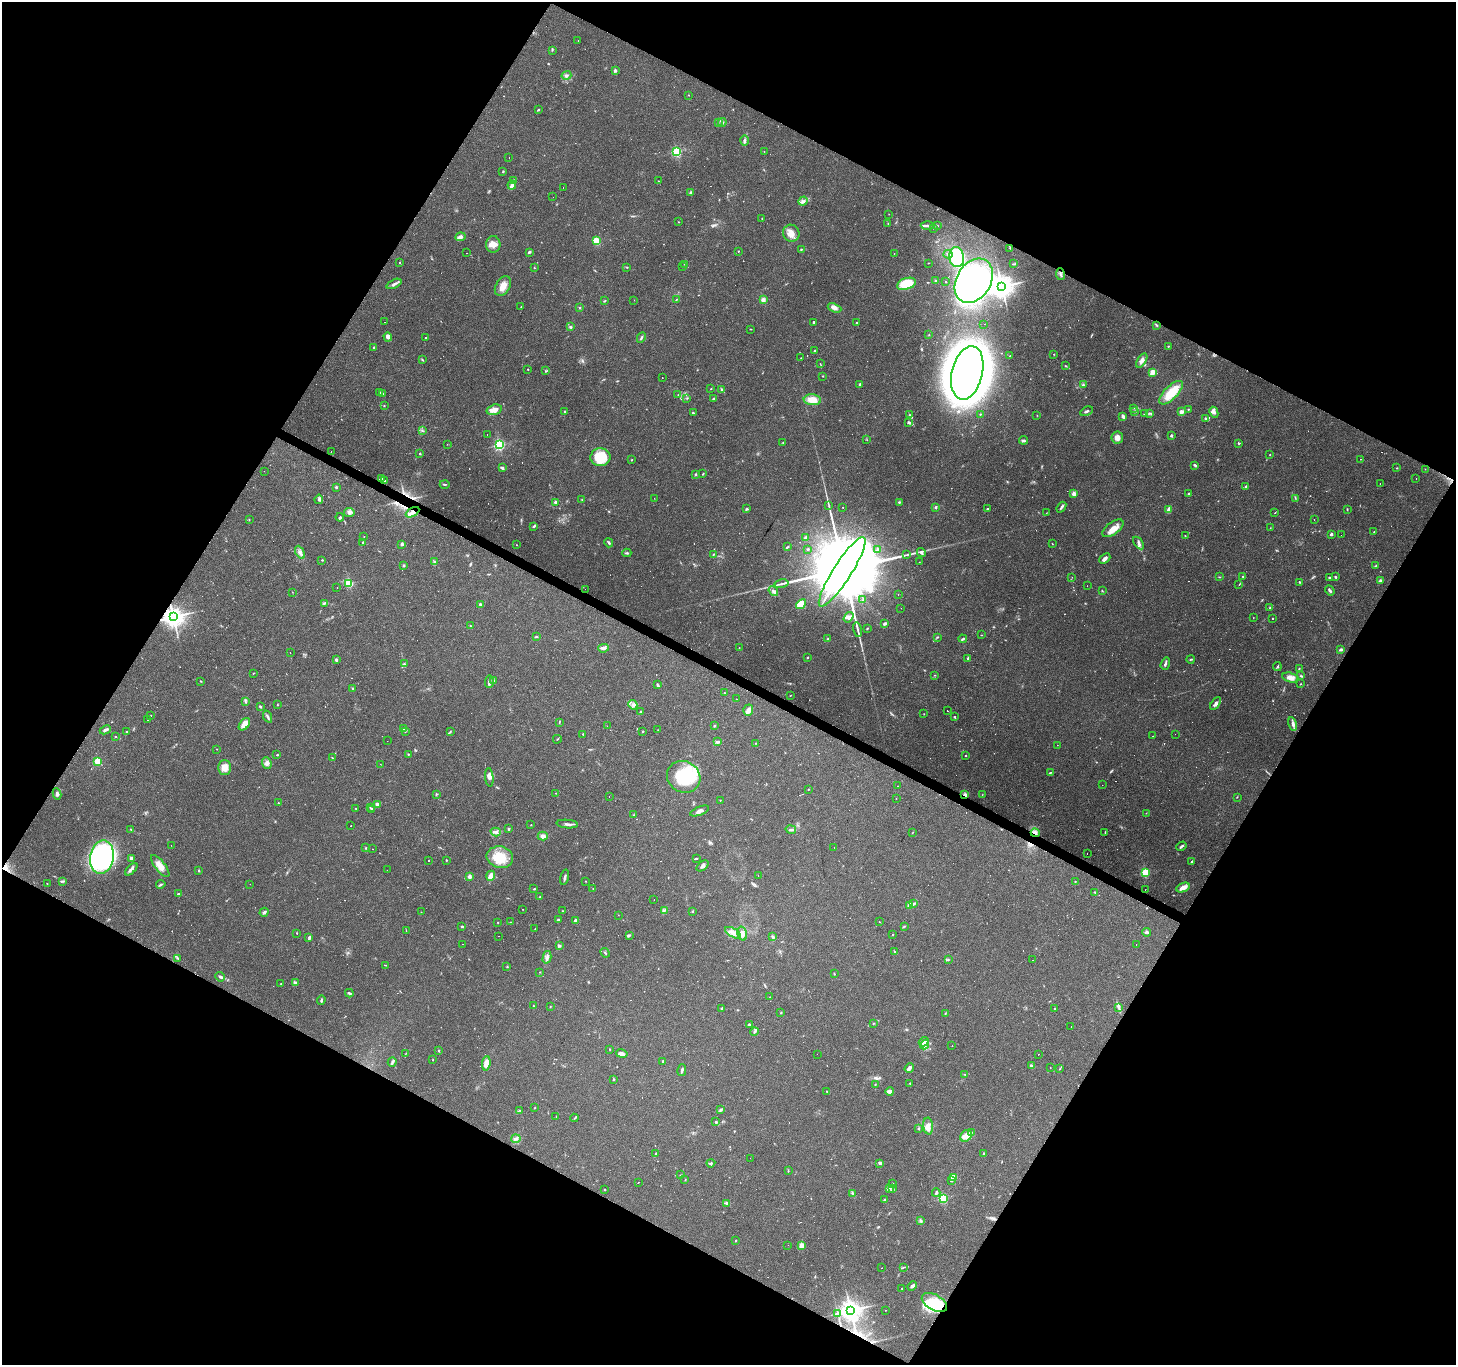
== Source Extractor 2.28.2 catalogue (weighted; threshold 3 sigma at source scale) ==
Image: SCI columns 1-5813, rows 192-5643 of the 5817 x 5901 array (HDU 1 of 3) = the unmasked area's bounding box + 8 px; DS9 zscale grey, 4 x 4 block average (1 PNG px = mean of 4 x 4 image px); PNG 1458 x 1367 px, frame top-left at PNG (2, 2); each listed source drawn as its Kron ellipse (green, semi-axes under 4 px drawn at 4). Shown black and unused: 47% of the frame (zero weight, under 2 of 3 exposures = <1% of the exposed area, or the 3 px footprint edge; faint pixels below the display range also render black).
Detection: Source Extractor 2.28.2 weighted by HDU 2 'WHT'. Background 0.0945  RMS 0.0063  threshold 0.0282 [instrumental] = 3 sigma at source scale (4.5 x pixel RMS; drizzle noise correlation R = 1.50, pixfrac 1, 0.0396/0.0396 arcsec/px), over >= 5 px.
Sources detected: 788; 12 too faint to see at this stretch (4 x 4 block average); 5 inside a brighter object's white glare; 153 cosmic-ray / hot-pixel residue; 1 long thin detection or spike segment (spike, bleed or trail) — neither listed nor drawn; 16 coinciding with a brighter row at this scale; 28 inside a brighter listed object's ellipse — not listed separately; of the other 573, all 500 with FLUX_AUTO >= 1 (the completeness limit of this list) listed and drawn (73 fainter detections not listed), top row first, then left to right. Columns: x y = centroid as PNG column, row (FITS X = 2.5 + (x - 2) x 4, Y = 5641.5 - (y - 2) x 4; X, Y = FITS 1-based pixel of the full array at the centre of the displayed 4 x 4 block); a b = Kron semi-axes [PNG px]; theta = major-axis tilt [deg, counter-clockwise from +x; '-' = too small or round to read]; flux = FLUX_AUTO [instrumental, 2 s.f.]
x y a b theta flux
578 41 2 2 - 2.9
552 50 2 2 - 2.3
615 71 4 3 - 6
566 75 5 3 - 7.9
689 95 2 2 - 1.5
538 110 3 2 - 3.2
718 122 2 2 - 2.3
722 122 4 2 - 6.3
744 140 5 2 - 8.1
677 152 2 2 - 430
764 152 2 2 - 1.1
509 157 2 2 - 2.2
503 171 2 2 - 3.5
514 180 3 2 - 3.7
659 181 2 2 - 1.4
512 185 4 4 - 12
563 187 2 2 - 3.7
691 193 2 2 - 30
553 197 2 2 - 3.8
803 201 5 3 - 8.7
889 214 2 2 - 1.2
762 218 2 2 - 1.9
679 222 2 2 - 1.4
888 223 2 2 - 1.6
927 226 7 2 1 9.5
937 226 2 2 - 1.8
934 228 2 2 - 1.1
791 233 8 8 - 32
460 237 5 3 - 14
596 241 2 2 - 86
493 244 8 7 - 29
1010 248 2 2 - 1.3
801 249 2 2 - 3.8
738 251 2 2 - 2.5
529 252 4 2 - 5.6
466 253 2 2 - 2
894 253 2 2 - 1
948 254 4 3 - 9.3
957 257 10 7 -83 210
400 262 2 2 - 2
928 263 2 2 - 1.4
685 264 3 2 - 2.6
1014 264 3 2 - 3.1
627 267 2 2 - 2.3
683 267 2 2 - 1.7
534 268 2 2 - 2.1
1060 274 6 2 -80 7.2
935 281 3 2 - 3.8
974 281 24 17 58 890
946 282 2 2 - 1.7
394 284 8 3 25 11
906 284 10 5 18 120
503 286 10 7 59 37
1002 286 3 3 - 3600
634 300 2 2 - 3.1
676 300 3 2 - 2.3
763 300 4 4 - 14
604 301 3 2 - 3
521 307 2 2 - 1.8
580 307 2 2 - 2.5
834 308 7 4 -21 17
385 322 2 2 - 2.2
813 322 2 2 - 9.2
857 323 3 2 - 3.4
984 324 2 2 - 2.6
1157 325 3 2 - 4.3
570 327 4 3 - 4.9
751 329 3 2 - 1.6
929 335 2 2 - 1.6
388 337 4 3 - 15
641 337 5 2 - 5.3
426 338 3 2 - 3.2
1168 346 2 2 - 3
374 348 2 2 - 12
814 350 2 2 - 3.5
1054 354 2 2 - 1.2
1010 356 2 2 - 3.3
801 358 2 2 - 1.7
422 360 3 2 - 3
1142 360 8 4 59 17
820 364 2 2 - 1.9
1066 366 3 2 - 2.7
528 369 2 2 - 4.3
546 371 3 2 - 3.1
1152 372 4 3 - 23
967 373 27 15 76 4100
823 376 2 2 - 2.2
662 378 2 2 - 3.3
860 384 3 2 - 4
1083 385 2 2 - 5.5
711 389 2 2 - 1.4
722 390 4 3 - 7
379 393 2 2 - 2.3
1171 393 15 6 45 91
382 394 3 2 - 2.7
678 395 2 2 - 1.6
687 398 2 2 - 1.8
713 399 4 2 - 4.3
812 400 9 5 -6 49
384 405 2 2 - 1.7
1133 408 2 2 - 1.5
1188 409 2 2 - 2.7
494 410 8 5 16 28
1087 411 6 2 26 6.8
1135 411 3 2 - 2.9
565 412 2 2 - 12
1181 412 3 2 - 21
1214 412 5 4 - 12
693 413 4 2 - 4.1
1150 413 3 2 - 3.6
980 414 2 2 - 2.3
1145 414 3 2 - 4.8
910 415 4 2 - 3.9
1037 415 2 2 - 1
1123 416 4 3 - 9
1206 418 4 2 - 4.2
909 422 3 2 - 7.9
422 430 2 2 - 2.6
487 435 2 2 - 1
1171 435 2 2 - 6.3
1117 437 6 5 - 23
867 440 2 2 - 1.5
1023 440 4 3 - 7.6
783 442 2 2 - 1.8
447 444 2 2 - 1.4
1239 444 3 2 - 2.8
499 445 2 2 - 660
331 451 2 2 - 1.1
420 454 2 2 - 10
1270 454 2 2 - 1.8
600 457 10 9 - 150
1360 459 2 2 - 1.2
632 460 2 2 - 2
1195 465 4 2 - 6.5
502 468 4 2 - 8.4
1397 468 2 2 - 2.2
1425 469 2 2 - 1.1
264 471 2 2 - 3.6
695 474 3 2 - 4.2
703 474 3 2 - 3.1
381 478 4 2 - 5.3
1416 479 2 2 - 14
385 481 3 2 - 4
445 484 5 2 - 3.6
1380 484 2 2 - 4
1246 486 3 2 - 5.7
336 487 3 2 - 5.2
1189 493 2 2 - 5.1
1074 494 2 2 - 62
654 498 2 2 - 1.4
1295 498 4 2 - 3
319 499 5 3 - 7.3
582 500 2 2 - 1.2
556 502 3 2 - 7.9
899 502 4 3 - 4.3
829 506 4 2 - 3.8
843 507 2 2 - 1.2
935 507 2 2 - 6.5
1061 507 6 2 52 7.6
747 509 4 2 - 4
987 509 3 2 - 2.8
1169 509 4 3 - 21
1347 509 3 2 - 2.4
349 512 5 4 - 12
413 512 7 4 29 16
1046 513 2 2 - 1.8
1275 513 2 2 - 1.3
340 517 4 2 - 4.3
1314 519 2 2 - 1.5
249 520 2 2 - 1.9
534 526 4 2 - 4.5
1113 528 12 6 37 44
1270 528 2 2 - 1.1
1374 532 2 2 - 2.3
1331 534 2 2 - 29
1341 535 2 2 - 1.8
1185 536 2 2 - 2
364 537 2 2 - 1.3
806 538 2 2 - 35
363 542 2 2 - 5.3
609 543 5 2 - 5.6
1138 543 7 3 -55 10
402 544 3 2 - 9.2
1052 544 2 2 - 1.4
516 545 2 2 - 1.4
787 547 4 2 - 4.2
808 549 3 2 - 2.8
878 549 3 2 - 2.5
300 552 7 4 -62 14
627 553 4 2 - 5.4
921 553 5 3 - 7.8
714 554 2 2 - 2.2
907 555 4 2 - 4.1
1105 558 6 3 41 14
322 560 2 2 - 2.6
434 562 3 3 - 5.8
919 562 2 2 - 1.1
404 566 3 2 - 4.2
1376 566 3 2 - 2.7
842 572 41 9 58 130000
1243 576 2 2 - 3.1
1072 577 2 2 - 1
1219 577 3 2 - 2.2
1336 577 3 2 - 3.3
1329 578 2 2 - 4.4
1380 580 3 2 - 7.4
1299 582 2 2 - 3.5
349 583 2 2 - 290
781 584 7 2 12 8.2
1239 584 2 2 - 1.4
1087 586 2 2 - 4.6
337 587 2 2 - 3
585 589 2 2 - 1
1330 590 5 2 - 8.5
773 591 5 3 - 9.8
1102 591 2 2 - 2.6
292 592 2 2 - 1.2
898 594 2 2 - 6.6
863 600 2 2 - 2.1
325 603 3 2 - 2.5
801 604 6 4 42 73
481 605 4 2 - 8.1
901 608 2 2 - 1
1270 608 2 2 - 3.4
173 617 3 3 - 3100
849 617 6 3 55 11
1253 618 2 2 - 1.3
1273 618 2 2 - 4
885 623 4 2 - 10
470 626 3 2 - 3.2
867 628 2 2 - 2.7
858 630 7 2 -76 9.1
981 635 2 2 - 1.5
537 637 2 2 - 1.4
937 637 3 2 - 2.2
828 639 2 2 - 3.7
963 639 4 2 - 6.4
739 647 2 2 - 6.6
603 648 5 2 - 14
1341 649 3 2 - 9.3
290 653 2 2 - 1.9
808 657 2 2 - 2.4
968 658 4 2 - 6.2
1190 659 4 2 - 3.3
336 660 3 2 - 7.8
404 664 4 3 - 5.8
1165 664 6 2 71 9.5
1277 666 4 2 - 3.6
1299 668 2 2 - 2.6
253 673 3 2 - 1.5
935 675 2 2 - 1.7
1301 676 3 2 - 4.1
1290 678 8 4 -14 26
494 680 2 2 - 2.3
201 681 3 2 - 2.7
489 682 6 3 87 12
1300 684 2 2 - 2.3
657 685 4 2 - 4.7
353 689 2 2 - 2
724 693 2 2 - 3.6
790 696 2 2 - 1.5
737 699 2 2 - 1.2
245 702 2 2 - 2.4
1216 703 7 3 54 14
277 705 3 2 - 2
633 705 5 3 - 10
260 706 3 2 - 5.6
748 710 5 5 - 20
947 711 2 2 - 2.2
641 712 3 3 - 4.9
924 714 2 2 - 1.9
150 716 2 2 - 1.5
268 717 6 2 -66 8.6
954 717 2 2 - 3.5
148 720 2 2 - 21
559 722 3 2 - 2.3
244 724 7 4 50 35
1293 724 7 3 -77 13
607 726 2 2 - 1.2
714 726 3 2 - 3.2
404 729 3 2 - 3.8
105 730 6 2 24 11
658 730 2 2 - 2.4
405 731 2 2 - 2.2
642 731 2 2 - 2.1
127 732 2 2 - 2.5
450 732 2 2 - 3
583 734 2 2 - 3.5
1175 734 2 2 - 8.1
1153 736 2 2 - 2.2
115 737 2 2 - 2
557 739 4 2 - 2.1
387 741 2 2 - 1.7
717 742 3 2 - 10
756 743 2 2 - 1.7
1057 745 2 2 - 3.1
217 749 2 2 - 1.1
408 754 2 2 - 2.3
277 755 2 2 - 2.7
966 755 2 2 - 5
333 758 3 2 - 1.8
98 761 2 2 - 200
267 763 6 4 -68 14
380 764 2 2 - 4.1
225 767 7 6 - 37
1050 773 4 2 - 3
489 777 9 4 -85 21
684 777 17 15 -33 250
1102 785 2 2 - 1
898 786 2 2 - 1.4
808 790 2 2 - 1.3
556 793 2 2 - 1.6
57 794 5 3 - 9.7
436 794 3 2 - 3.3
965 795 3 2 - 11
982 795 2 2 - 1.2
609 797 2 2 - 1.5
1237 797 2 2 - 2
896 798 2 2 - 4.9
720 800 2 2 - 2.4
278 803 2 2 - 1.8
377 804 3 2 - 14
370 807 3 2 - 2.1
356 808 2 2 - 1.8
372 809 2 2 - 8.1
700 811 10 3 21 14
1146 813 2 2 - 1.3
634 815 2 2 - 1.7
567 824 11 2 -5 14
531 825 2 2 - 2.2
351 826 2 2 - 1.1
131 829 2 2 - 2.2
509 829 3 2 - 3.5
791 829 5 2 - 6.5
496 832 5 3 - 10
913 832 3 2 - 1.4
1035 833 4 2 - 7.9
1105 833 2 2 - 1.5
543 836 5 4 - 15
171 845 2 2 - 1.7
1181 846 5 2 - 7.9
365 848 2 2 - 3
834 848 2 2 - 3.5
373 849 2 2 - 1.4
1087 854 2 2 - 1.6
102 857 17 11 79 650
500 857 13 10 -12 90
131 858 4 3 - 7.3
696 858 3 2 - 2.7
446 860 2 2 - 2.4
429 861 2 2 - 4.2
1191 861 3 2 - 3.5
160 866 13 5 -52 33
703 866 7 3 40 9.8
131 869 8 3 45 13
199 870 3 2 - 3
387 870 2 2 - 4.5
1145 872 2 2 - 250
758 875 2 2 - 1.7
469 876 3 2 - 17
491 876 5 3 - 27
565 877 8 2 76 9.9
63 881 4 2 - 4.5
586 881 2 2 - 1.5
1075 881 2 2 - 2.1
47 883 2 2 - 1.6
161 884 5 2 - 4.1
250 884 2 2 - 1.8
593 888 2 2 - 1.4
1183 888 7 4 24 30
534 889 3 2 - 3.4
1145 890 2 2 - 1.2
1095 892 3 2 - 3.1
179 894 3 2 - 5.1
540 897 2 2 - 6.1
654 900 2 2 - 1.9
914 904 4 2 - 8.1
910 905 2 2 - 81
523 909 2 2 - 2.7
664 910 3 2 - 3.9
562 911 2 2 - 1.5
693 911 3 2 - 2.3
264 912 5 2 - 7.6
421 912 2 2 - 1.1
618 915 2 2 - 1
558 920 3 2 - 3.1
575 921 2 2 - 40
510 922 2 2 - 1.3
879 922 2 2 - 1.4
498 923 2 2 - 1.9
462 926 3 2 - 4
904 926 3 2 - 3.1
535 929 2 2 - 2.2
406 931 2 2 - 1.4
1147 932 4 2 - 6.3
297 933 2 2 - 1.8
733 933 9 4 -30 21
742 934 7 4 -75 18
893 934 2 2 - 1.5
629 935 3 2 - 3.8
499 936 2 2 - 1.4
309 937 3 2 - 4
773 937 4 2 - 6.5
463 944 2 2 - 1.4
1136 945 2 2 - 2.1
559 946 3 3 - 6.4
895 952 4 2 - 3.6
605 953 5 2 - 3.7
547 957 6 3 76 12
178 958 2 2 - 3.5
948 960 2 2 - 3.9
1032 960 2 2 - 6.2
385 965 3 2 - 1.7
507 967 2 2 - 2.5
540 972 2 2 - 1.1
834 974 3 2 - 1.8
220 977 5 3 - 7.4
281 983 2 2 - 1.6
295 983 3 2 - 6.8
349 993 4 2 - 6.3
770 997 2 2 - 1.6
321 1000 4 2 - 5.5
533 1006 3 2 - 3.3
550 1006 2 2 - 1.5
1119 1008 2 2 - 2.3
721 1009 2 2 - 5.4
1055 1009 2 2 - 4
781 1012 2 2 - 1.5
945 1013 2 2 - 2.1
874 1023 2 2 - 2.5
749 1025 3 2 - 3.7
1071 1027 2 2 - 7
754 1032 4 2 - 6.7
924 1042 5 2 - 6.4
924 1045 5 2 - 11
952 1046 2 2 - 4
610 1049 2 2 - 2.1
439 1051 3 2 - 2.3
406 1054 2 2 - 1.2
622 1054 6 3 -12 18
817 1054 2 2 - 1.1
1038 1054 2 2 - 8.6
433 1060 2 2 - 2.9
663 1061 2 2 - 5
392 1062 5 3 - 6.9
486 1063 7 4 83 32
1031 1066 3 2 - 7.1
909 1068 5 2 - 14
1050 1068 2 2 - 1.4
1060 1069 2 2 - 1.5
682 1070 6 2 76 7.5
965 1074 2 2 - 1.5
613 1080 2 2 - 2.1
910 1083 2 2 - 2.9
875 1084 3 2 - 2.4
826 1091 2 2 - 1.5
890 1091 4 3 - 22
535 1108 2 2 - 2.5
520 1110 2 2 - 1.6
721 1110 3 2 - 4.7
556 1116 2 2 - 1.2
574 1118 4 2 - 3
715 1122 3 2 - 1.9
928 1126 8 5 -85 21
919 1128 3 2 - 2.7
971 1132 2 2 - 2.3
966 1136 6 5 - 29
516 1139 4 3 - 10
656 1154 3 2 - 4.3
984 1154 3 2 - 8.4
750 1158 2 2 - 1.2
711 1163 4 2 - 4.8
880 1163 3 2 - 4.1
788 1171 3 2 - 2
681 1175 3 2 - 2
954 1177 2 2 - 150
685 1180 2 2 - 1.4
951 1181 3 2 - 3.2
638 1182 2 2 - 1.4
892 1184 2 2 - 13
890 1189 2 2 - 3.1
893 1189 2 2 - 1.4
605 1190 2 2 - 6
853 1193 2 2 - 2.3
936 1193 4 2 - 6.1
943 1198 2 2 - 410
884 1200 2 2 - 4.6
727 1203 4 2 - 8.9
921 1221 2 2 - 2.1
736 1241 2 2 - 7.5
788 1245 2 2 - 1.6
802 1245 2 2 - 99
904 1267 3 2 - 3.2
882 1268 2 2 - 2
912 1286 5 3 - 8.3
902 1288 2 2 - 2.5
934 1302 14 7 -30 100
851 1310 3 3 - 3500
885 1310 2 2 - 1.1
838 1313 2 2 - 2.6
Overlapping masked pixels (flux is a lower limit): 5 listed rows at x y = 413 512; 173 617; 965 795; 1035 833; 934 1302
Diffuse or blended objects may show on this block-average render without a row.